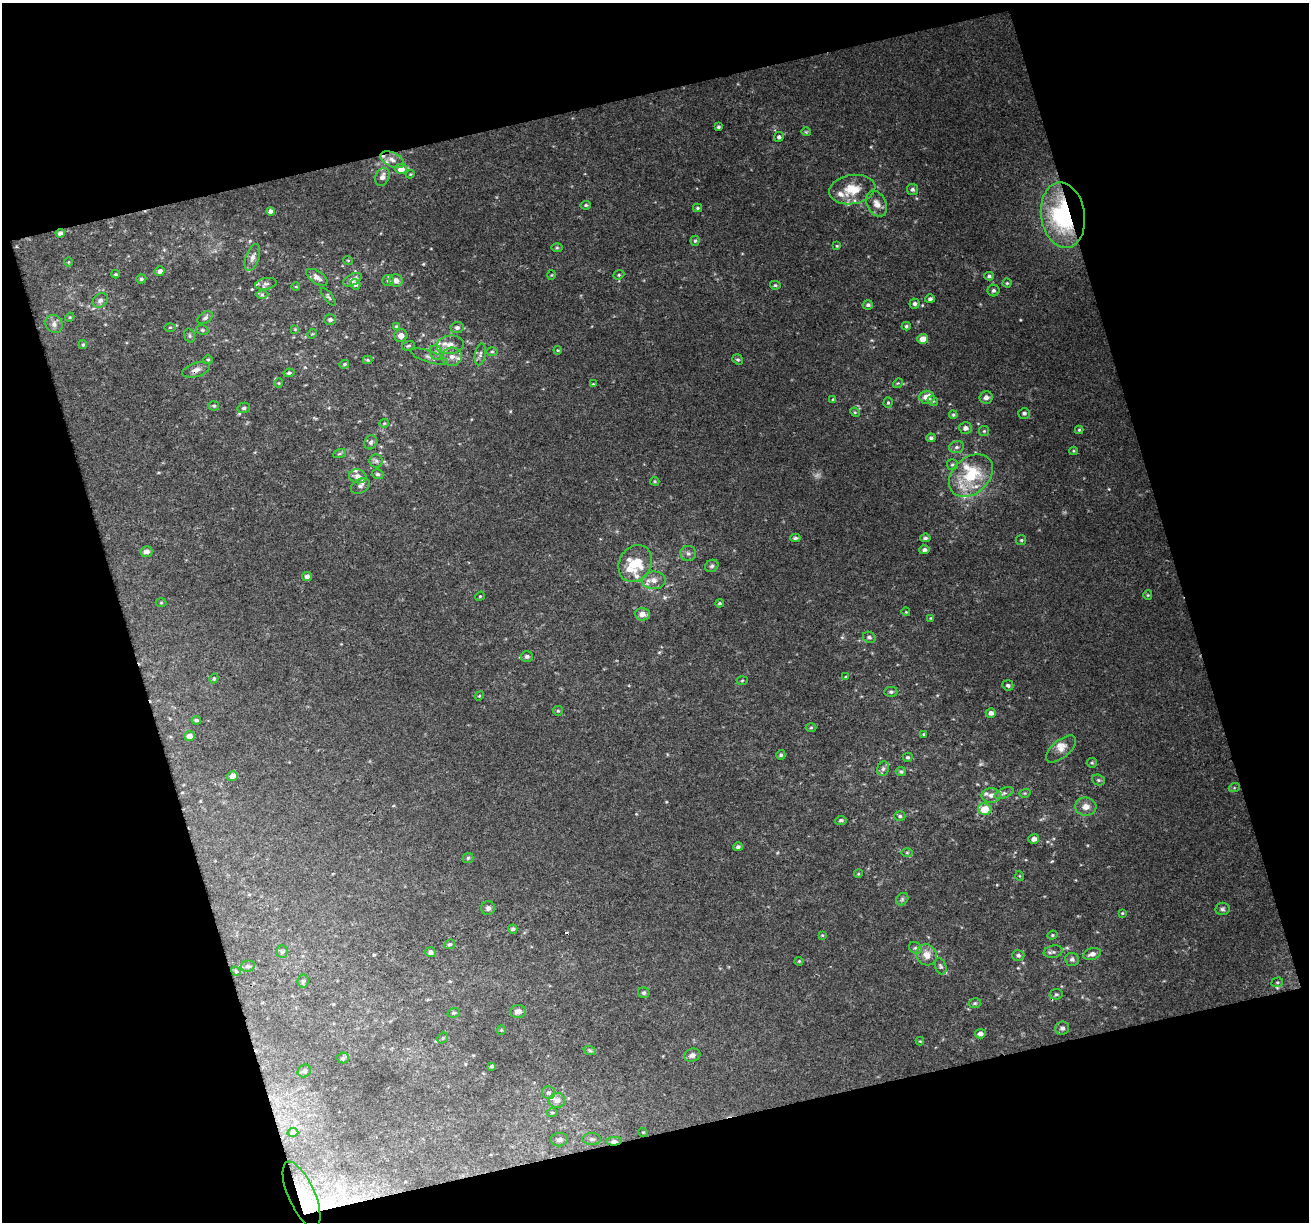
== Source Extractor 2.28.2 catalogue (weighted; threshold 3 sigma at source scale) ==
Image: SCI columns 2977-4283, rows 2147-3366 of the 5228 x 5035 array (HDU 1 of 3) = the unmasked area's bounding box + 8 px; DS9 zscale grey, full resolution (1 PNG px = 1 image px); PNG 1311 x 1224 px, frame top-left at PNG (2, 3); each listed source drawn as its Kron ellipse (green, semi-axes under 4 px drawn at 4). Shown black and unused: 35% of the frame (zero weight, under 2 of 3 exposures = <1% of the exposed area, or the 3 px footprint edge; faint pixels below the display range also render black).
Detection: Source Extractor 2.28.2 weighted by HDU 2 'WHT'. Background 0.0319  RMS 0.0067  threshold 0.0299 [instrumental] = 3 sigma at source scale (4.5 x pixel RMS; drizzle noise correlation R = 1.50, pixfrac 1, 0.0396/0.0396 arcsec/px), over >= 5 px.
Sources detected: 223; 3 too faint to see at this stretch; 1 inside a brighter object's white glare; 1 cosmic-ray / hot-pixel residue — neither listed nor drawn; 18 inside a brighter listed object's ellipse — not listed separately; the other 200 listed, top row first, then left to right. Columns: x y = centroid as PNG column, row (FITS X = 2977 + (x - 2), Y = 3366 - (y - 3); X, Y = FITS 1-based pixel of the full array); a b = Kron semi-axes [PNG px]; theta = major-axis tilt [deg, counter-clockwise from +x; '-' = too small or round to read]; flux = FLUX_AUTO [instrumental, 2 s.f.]
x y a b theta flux
718 127 4 4 - 1
806 132 4 4 - 0.69
779 137 5 4 - 1.7
392 160 13 7 -26 4
401 169 6 5 - 5.8
410 174 4 4 - 0.7
382 177 9 7 67 3.5
912 189 5 5 - 1.8
852 190 23 14 9 15
877 204 14 9 -63 5.2
586 205 5 4 - 1.1
698 208 4 3 - 0.86
271 211 4 4 - 2.6
1063 215 33 22 -82 80
60 233 4 4 - 2.7
695 241 5 4 - 1
837 246 4 3 - 0.64
557 248 6 4 0 0.79
252 257 14 6 71 3.2
348 260 5 3 - 0.56
69 262 5 3 - 0.56
160 271 5 4 - 2.6
115 274 4 3 - 0.78
551 275 5 3 - 0.55
619 275 5 4 - 0.96
989 276 5 4 - 1.4
317 277 12 6 -34 3.7
141 279 5 4 - 1.2
352 280 10 5 29 3.8
388 280 6 5 - 1.2
396 280 6 6 - 3.8
1007 283 4 4 - 0.84
266 284 10 5 11 2
355 284 5 5 - 2.4
775 285 5 4 - 1
296 287 4 3 - 0.51
993 290 6 6 - 1.6
262 295 6 4 0 1
328 297 11 3 -52 1.1
930 299 5 4 - 1.6
100 300 8 6 41 2.6
915 304 5 5 - 1.8
868 305 5 4 - 1.5
70 317 5 3 - 0.64
205 318 8 5 33 1.9
330 320 6 5 - 1.8
54 324 9 8 - 3.2
396 326 4 4 - 0.57
906 326 4 4 - 0.91
170 327 5 3 - 0.67
457 327 6 5 - 2
295 329 4 4 - 0.57
202 330 6 5 - 1.2
312 334 5 4 - 0.71
190 336 7 5 -74 1.2
401 336 6 6 - 3.9
923 339 5 5 - 6.3
83 345 4 4 - 0.9
450 345 13 9 7 6.1
408 346 6 4 16 1.1
558 350 4 4 - 0.62
492 351 6 4 0 0.82
436 353 7 6 - 2.1
480 354 11 5 79 2.2
429 357 19 5 -18 2.9
452 357 10 9 - 4.7
738 359 6 4 -38 1
208 360 5 4 - 0.79
368 360 5 4 - 0.82
344 364 5 4 - 0.87
196 370 14 7 17 3.7
289 373 5 4 - 1.4
279 383 4 4 - 0.66
898 383 5 4 - 0.76
593 384 3 3 - 0.52
927 397 7 6 - 6.4
986 397 6 6 - 3
833 399 4 4 - 0.7
933 401 5 4 - 1.2
888 403 5 4 - 1
214 406 5 4 - 1
244 408 6 5 - 1.5
855 412 5 4 - 0.76
1024 413 6 5 - 1.7
953 415 4 3 - 0.85
384 423 4 4 - 0.66
965 428 6 5 - 2.7
1079 430 4 4 - 0.82
984 431 5 5 - 0.93
931 438 4 4 - 1.4
371 442 7 6 - 1.7
957 447 7 5 15 1.8
1073 451 4 4 - 0.72
339 454 7 3 19 0.88
376 461 6 6 - 1.7
952 465 5 5 - 1.2
378 474 6 5 - 1.3
971 475 25 18 41 30
358 476 9 7 -15 4
655 481 5 4 - 0.79
360 486 10 7 33 2.3
795 538 5 4 - 1.4
925 538 5 4 - 1.4
1021 540 5 5 - 0.95
924 550 5 4 - 2
146 552 6 5 - 3.2
688 553 8 7 - 2.4
635 563 19 16 60 18
712 566 7 6 - 1.6
307 576 5 4 - 2.5
654 580 12 9 -1 5.5
1148 595 5 4 - 0.75
480 596 5 4 - 0.8
161 603 5 3 - 0.6
720 603 4 3 - 0.93
906 612 4 3 - 0.55
642 614 7 6 - 4.4
931 618 4 4 - 0.57
869 637 6 5 - 1.5
527 656 6 5 - 1.9
846 677 4 3 - 0.63
214 678 5 4 - 0.98
742 680 5 3 - 0.69
1008 685 6 5 - 1.5
891 692 6 5 - 1.5
479 696 5 4 - 0.69
558 711 5 4 - 0.82
991 713 5 4 - 2.6
196 720 5 3 - 1.3
811 728 5 3 - 0.8
924 734 4 3 - 0.7
189 736 5 4 - 4.6
1061 749 18 8 40 5.1
781 755 5 4 - 1.1
908 757 5 4 - 1.1
1092 763 5 5 - 0.84
883 769 7 6 - 1.9
901 772 5 4 - 1.2
232 776 5 5 - 4.2
1098 780 7 5 -21 1.3
1234 788 5 3 - 0.75
1004 793 10 5 24 2
1025 793 6 3 17 0.78
991 795 9 7 0 4
1086 807 10 9 - 5.1
985 809 7 5 -13 14
900 816 5 5 - 1.1
841 820 5 4 - 1.4
1034 839 5 4 - 2.9
738 847 5 4 - 1.3
907 853 6 4 0 0.93
468 858 5 5 - 1.1
858 874 4 3 - 0.64
1020 876 5 3 - 0.56
902 899 7 5 47 1.3
488 908 7 7 - 2.2
1222 909 7 6 - 1.5
1122 913 3 3 - 0.65
513 929 4 4 - 1.6
822 935 4 3 - 0.65
1052 935 5 4 - 0.82
450 944 5 4 - 1.2
915 948 6 5 - 1.4
282 952 6 5 - 1.2
430 952 5 5 - 2.2
1053 952 9 6 11 1.8
1092 954 9 5 19 3.1
927 955 11 10 - 6.2
1018 955 6 5 - 1.7
1072 959 7 6 - 2
799 961 4 4 - 0.66
248 966 7 5 13 1.7
941 966 8 5 -69 1.4
236 971 5 4 - 0.97
303 981 6 5 - 1.3
1277 982 6 4 19 0.89
644 993 6 5 - 1.3
1056 994 6 5 - 1.2
975 1003 6 5 - 1.2
518 1011 8 6 5 3.1
454 1013 6 4 19 1.1
1062 1028 7 6 - 2.3
501 1030 5 4 - 0.68
980 1034 5 5 - 2.6
443 1038 6 5 - 0.9
920 1041 4 4 - 0.59
590 1051 6 4 -19 0.99
692 1055 8 6 16 2.7
343 1058 6 5 - 1.3
492 1066 4 3 - 1.3
304 1071 7 6 - 2.2
548 1093 6 6 - 1.7
557 1100 8 7 - 3.5
552 1112 5 3 - 0.85
293 1132 5 4 - 1.4
643 1132 5 3 - 0.57
592 1139 9 6 -1 2.1
559 1140 8 6 8 2.7
614 1141 8 4 2 2.8
301 1195 36 13 -66 19
Overlapping masked pixels (flux is a lower limit): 5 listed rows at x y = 1063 215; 60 233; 196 370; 614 1141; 301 1195